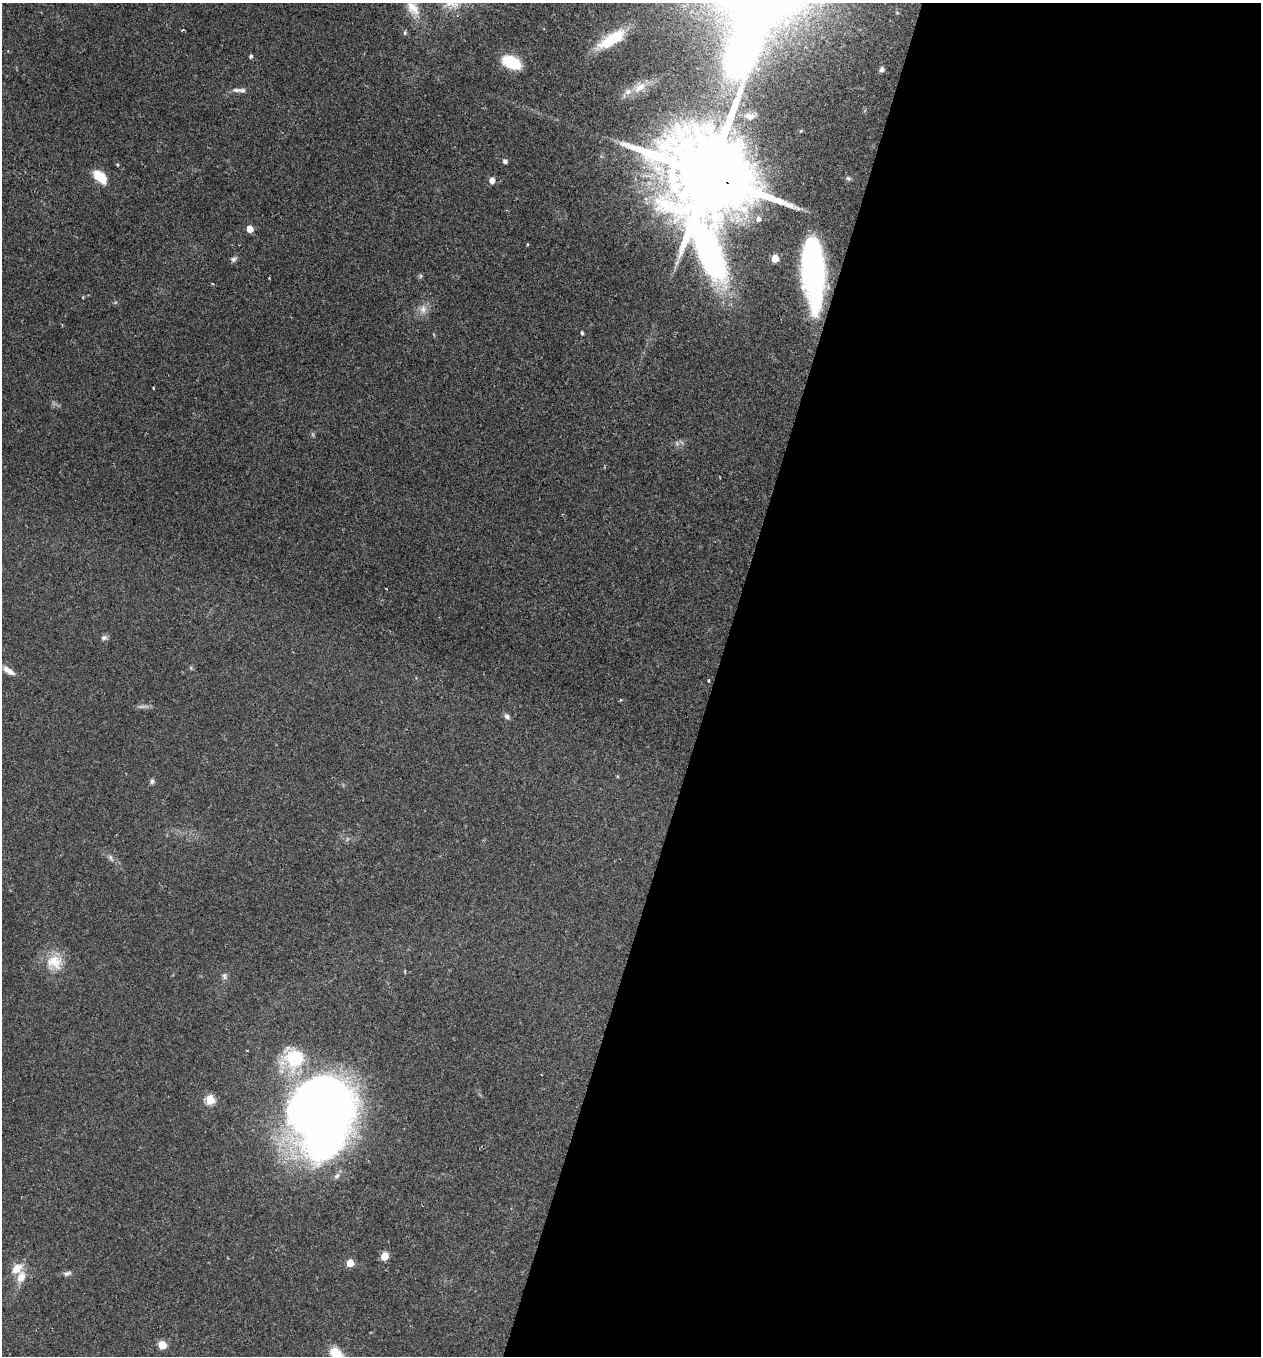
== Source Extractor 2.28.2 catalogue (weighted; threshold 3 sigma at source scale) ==
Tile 12 of 4 x 4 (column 4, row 3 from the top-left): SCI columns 3944-5202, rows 1397-2750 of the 5479 x 5487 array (HDU 1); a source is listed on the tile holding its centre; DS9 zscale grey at full resolution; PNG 1263 x 1358 px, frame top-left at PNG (2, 3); no overlay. Shown black and unused: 43% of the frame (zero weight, under 2 of 3 exposures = <1% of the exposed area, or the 3 px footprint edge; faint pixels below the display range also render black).
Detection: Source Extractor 2.28.2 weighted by HDU 2 'WHT'; one run over the whole footprint, this tile lists its part. Background 0.0386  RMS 0.0053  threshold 0.0238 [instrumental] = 3 sigma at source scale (4.5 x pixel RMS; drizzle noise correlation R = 1.50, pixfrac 1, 0.05/0.05 arcsec/px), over >= 5 px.
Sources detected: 49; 2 too faint to see at this stretch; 3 inside a brighter object's white glare — not listed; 1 inside a brighter listed object's ellipse — not listed separately; the other 43 listed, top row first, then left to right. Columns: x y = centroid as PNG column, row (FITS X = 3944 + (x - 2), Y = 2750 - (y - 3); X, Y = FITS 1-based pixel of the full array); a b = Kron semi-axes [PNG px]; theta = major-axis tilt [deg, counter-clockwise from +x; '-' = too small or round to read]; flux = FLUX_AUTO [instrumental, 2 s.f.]
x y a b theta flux
413 8 27 14 -59 13
786 22 11 8 79 4.4
405 33 6 4 72 0.73
611 39 37 13 32 17
251 56 4 4 - 1.2
511 62 18 10 -25 21
882 69 6 5 - 1.5
640 87 19 10 40 6.6
236 90 13 6 -4 2.4
749 116 14 9 -16 4
505 161 5 5 - 1.6
708 175 36 28 -62 13000
100 177 15 8 -45 13
848 178 7 6 - 1.1
492 180 5 5 - 4.7
758 219 7 6 - 2.7
250 229 5 4 - 10
527 244 5 3 - 0.46
775 258 5 5 - 13
234 259 8 6 33 1.4
814 265 63 17 -87 140
421 276 6 4 89 0.8
423 309 13 9 80 3.8
582 333 4 3 - 1
153 388 3 2 - 0.38
104 638 8 6 -3 1.5
9 671 15 6 -35 4.4
708 681 3 3 - 0.91
507 716 8 6 -27 1.5
152 781 7 5 88 1.1
110 857 8 5 -73 1.3
54 962 23 19 -11 12
224 976 10 6 -75 1.6
294 1058 30 25 -51 30
315 1099 42 27 22 390
210 1100 5 5 - 28
384 1256 5 5 - 17
350 1263 5 5 - 11
16 1269 15 9 42 7.1
67 1273 12 6 15 1.8
21 1277 18 12 73 6.5
162 1345 5 5 - 17
336 1354 17 11 -44 11
Overlapping masked pixels (flux is a lower limit): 2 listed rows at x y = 708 175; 814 265
Isophote crosses this tile's border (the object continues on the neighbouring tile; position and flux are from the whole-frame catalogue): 2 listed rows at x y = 413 8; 336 1354